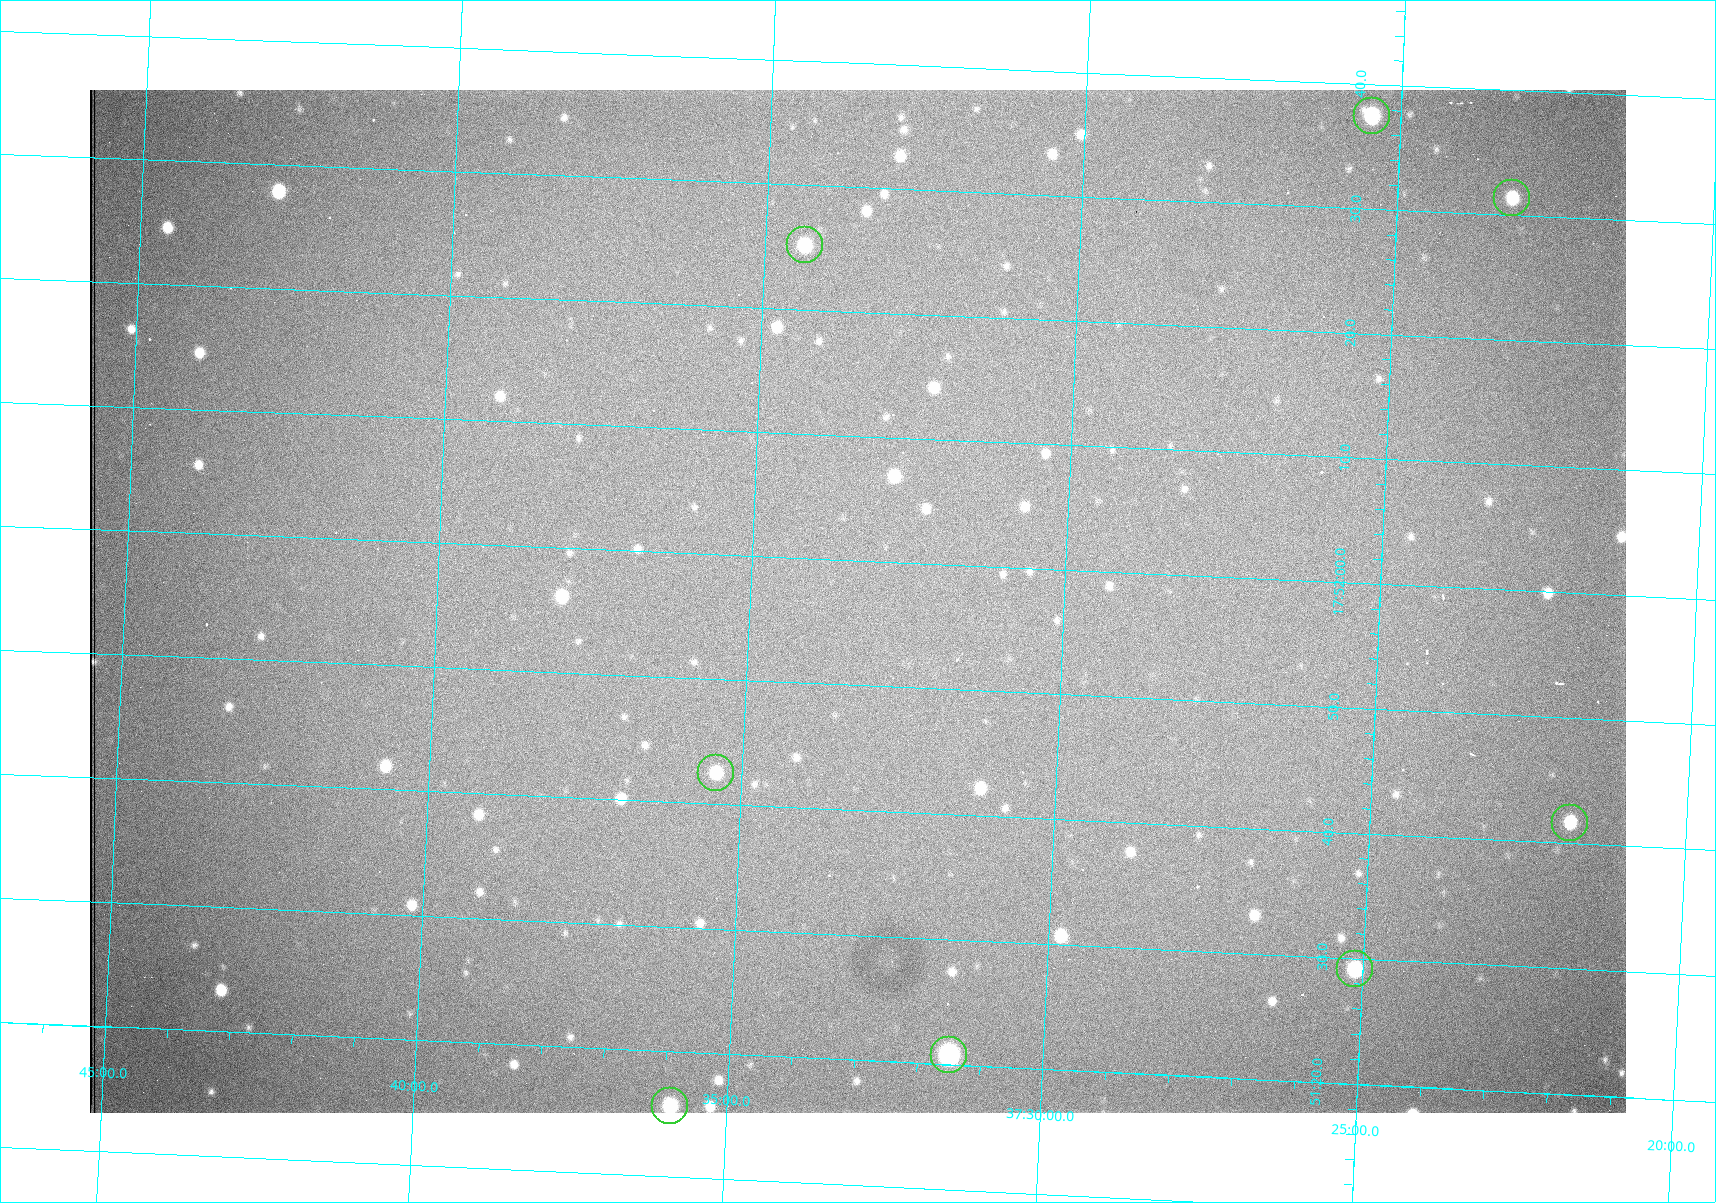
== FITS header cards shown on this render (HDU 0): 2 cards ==
NAXIS1  =                 1536 /fastest changing axis
NAXIS2  =                 1023 /next to fastest changing axis

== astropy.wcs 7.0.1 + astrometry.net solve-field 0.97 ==
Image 1536 x 1023 px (HDU 0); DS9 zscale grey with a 90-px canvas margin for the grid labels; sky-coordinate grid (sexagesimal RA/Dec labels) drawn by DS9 from the SOLVED WCS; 8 Tycho-2 reference stars matched to detected sources circled (green)
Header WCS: RA---TAN/DEC--TAN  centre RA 17:51:57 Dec +37:33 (267.99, +37.55 deg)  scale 0.958 arcsec/px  FOV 24.5' x 16.3'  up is +87 deg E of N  parity flipped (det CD > 0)
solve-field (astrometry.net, Tycho-2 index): VERIFIED the header's WCS against the Tycho-2 star catalogue (8 matches, 0 conflicts) and refined it, rather than solving blind
Solved WCS: RA---TAN-SIP/DEC--TAN-SIP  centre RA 17:51:57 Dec +37:33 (267.99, +37.55 deg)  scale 0.956 arcsec/px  FOV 24.5' x 16.3'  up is +87 deg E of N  parity flipped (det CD > 0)
The solver's refit moves the header's centre by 0.89 arcsec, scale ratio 0.9976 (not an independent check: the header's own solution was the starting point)
Tycho-2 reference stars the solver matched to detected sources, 8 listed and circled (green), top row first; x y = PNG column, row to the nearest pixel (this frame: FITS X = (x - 90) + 1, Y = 1023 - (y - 90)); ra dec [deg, ICRS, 3 dp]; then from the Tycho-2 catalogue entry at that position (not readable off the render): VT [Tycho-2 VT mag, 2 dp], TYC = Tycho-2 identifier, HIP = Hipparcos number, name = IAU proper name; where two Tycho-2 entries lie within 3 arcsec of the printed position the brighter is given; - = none
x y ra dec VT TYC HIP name
1372 116 268.156 +37.424 11.25 2620-712-1 - -
1512 198 268.131 +37.386 12.62 2620-526-1 - -
805 245 268.105 +37.573 11.82 3089-995-1 - -
716 773 267.927 +37.590 11.84 3089-1137-1 - -
1570 823 267.924 +37.364 11.94 2620-391-1 - -
1355 969 267.871 +37.419 11.35 2620-812-1 - -
949 1055 267.836 +37.525 9.96 3089-889-1 - -
670 1106 267.815 +37.598 11.54 3089-1081-1 - -